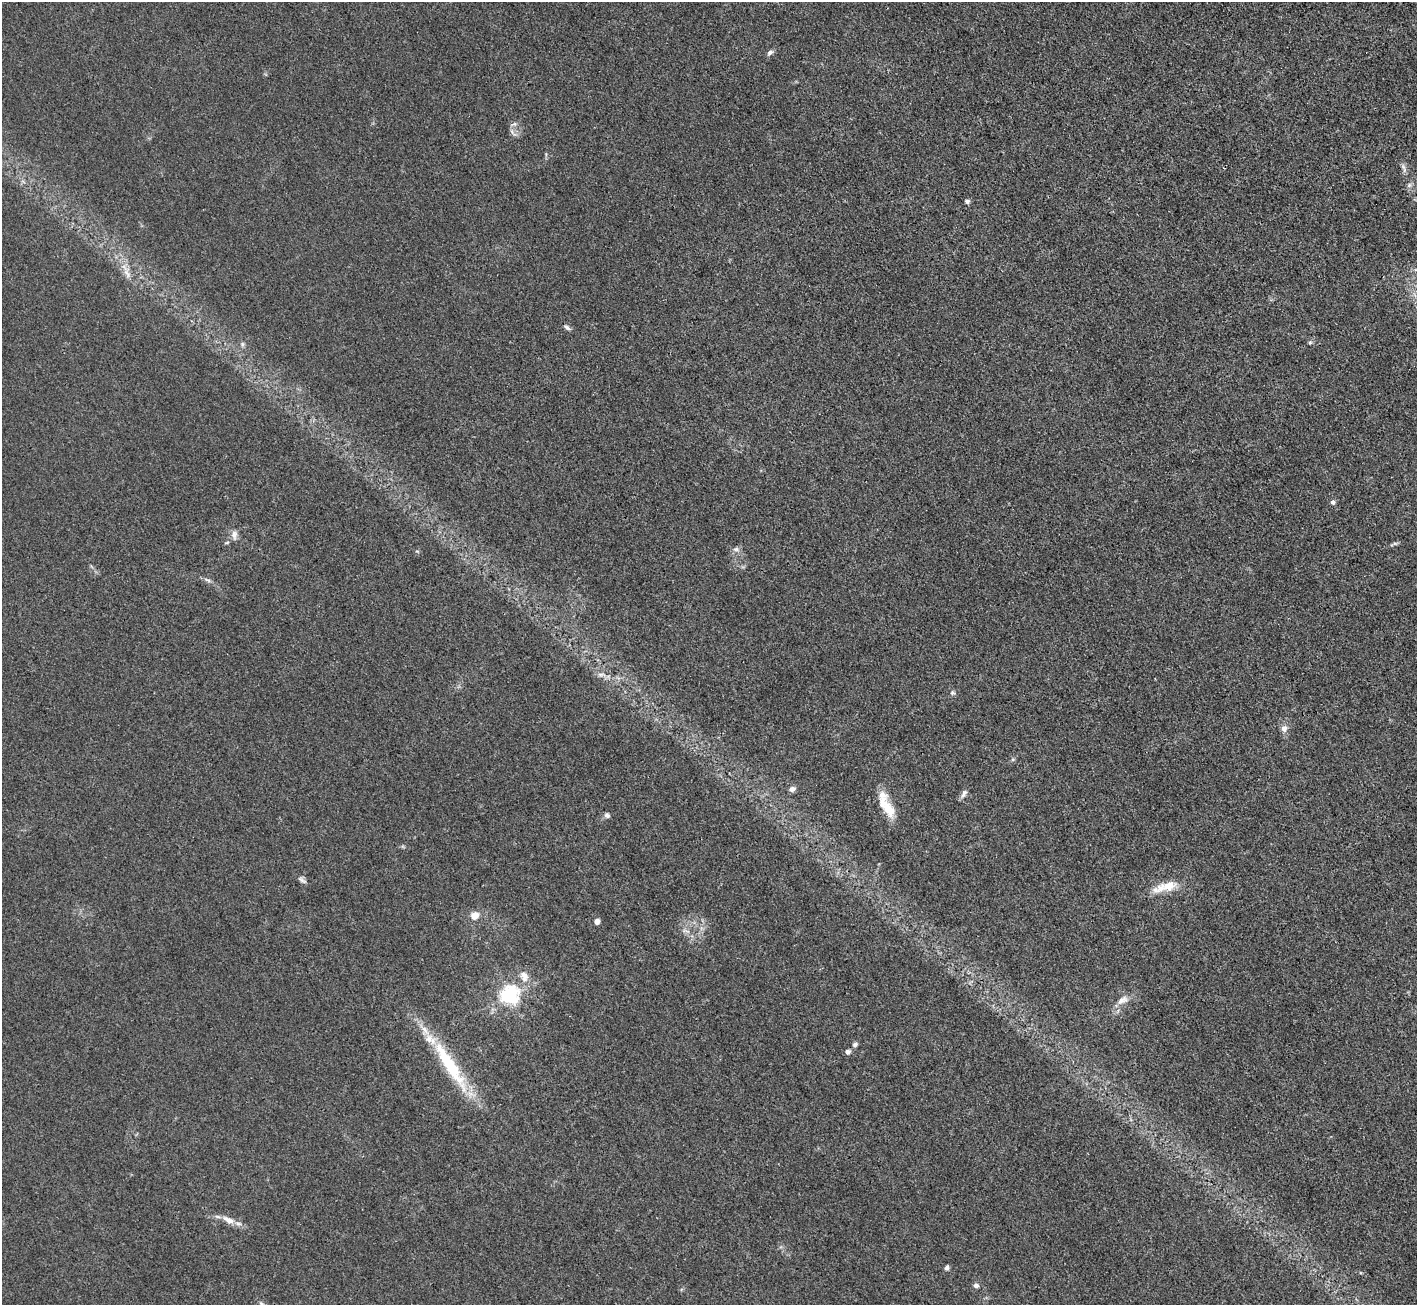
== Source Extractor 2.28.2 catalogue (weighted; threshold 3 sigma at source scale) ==
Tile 10 of 4 x 4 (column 2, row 3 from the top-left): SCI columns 1417-2831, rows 1457-2759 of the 5662 x 5652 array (HDU 1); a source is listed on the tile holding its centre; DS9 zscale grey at full resolution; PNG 1419 x 1307 px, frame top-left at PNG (2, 2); no overlay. Shown black and unused: <1% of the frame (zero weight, under 3 of 4 exposures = <1% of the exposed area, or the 3 px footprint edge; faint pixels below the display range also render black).
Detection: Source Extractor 2.28.2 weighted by HDU 2 'WHT'; one run over the whole footprint, this tile lists its part. Background 0.0243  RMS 0.0047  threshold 0.0209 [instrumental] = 3 sigma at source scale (4.5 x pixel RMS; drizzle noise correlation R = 1.50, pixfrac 1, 0.05/0.05 arcsec/px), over >= 5 px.
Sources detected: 41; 4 inside a brighter listed object's ellipse — not listed separately; the other 37 listed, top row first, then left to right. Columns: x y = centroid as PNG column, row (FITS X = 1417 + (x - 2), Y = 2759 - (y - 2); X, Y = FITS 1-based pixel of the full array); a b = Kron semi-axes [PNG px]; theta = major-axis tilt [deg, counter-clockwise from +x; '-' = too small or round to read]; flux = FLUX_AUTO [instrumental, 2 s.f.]
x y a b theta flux
770 52 9 5 43 1.5
514 124 11 5 20 1.3
513 133 15 5 -52 1.6
1404 168 15 5 -69 1.9
1409 185 7 6 - 1.2
967 201 6 5 - 1.3
127 274 19 8 -74 4.6
567 327 11 5 -35 1.3
1310 343 5 5 - 0.73
242 344 7 5 83 1.1
1333 502 5 5 - 1.7
234 535 14 8 -87 2.6
1395 543 7 4 0 0.85
736 549 9 6 -9 1.6
207 580 12 4 -25 1.4
601 675 13 5 -2 2.1
952 692 6 6 - 0.99
1284 728 8 7 - 2.7
792 789 9 6 20 1.9
964 793 13 6 58 1.8
889 809 28 12 -64 9.7
607 815 7 6 - 1.4
302 880 13 6 -36 1.6
1169 886 21 13 15 9.1
474 916 7 6 - 5.8
597 921 4 4 - 3.6
686 931 12 3 -9 1.2
524 976 15 11 -67 4.8
509 995 7 6 - 200
1123 1000 18 10 25 4.5
855 1044 7 5 31 1.2
848 1052 6 6 - 1.7
450 1065 80 15 -58 36
230 1220 19 9 -16 4.8
947 1268 7 6 - 1.2
976 1285 7 6 - 1.7
262 1304 13 5 -39 1.6
Isophote crosses this tile's border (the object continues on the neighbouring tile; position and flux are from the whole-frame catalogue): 1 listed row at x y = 262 1304